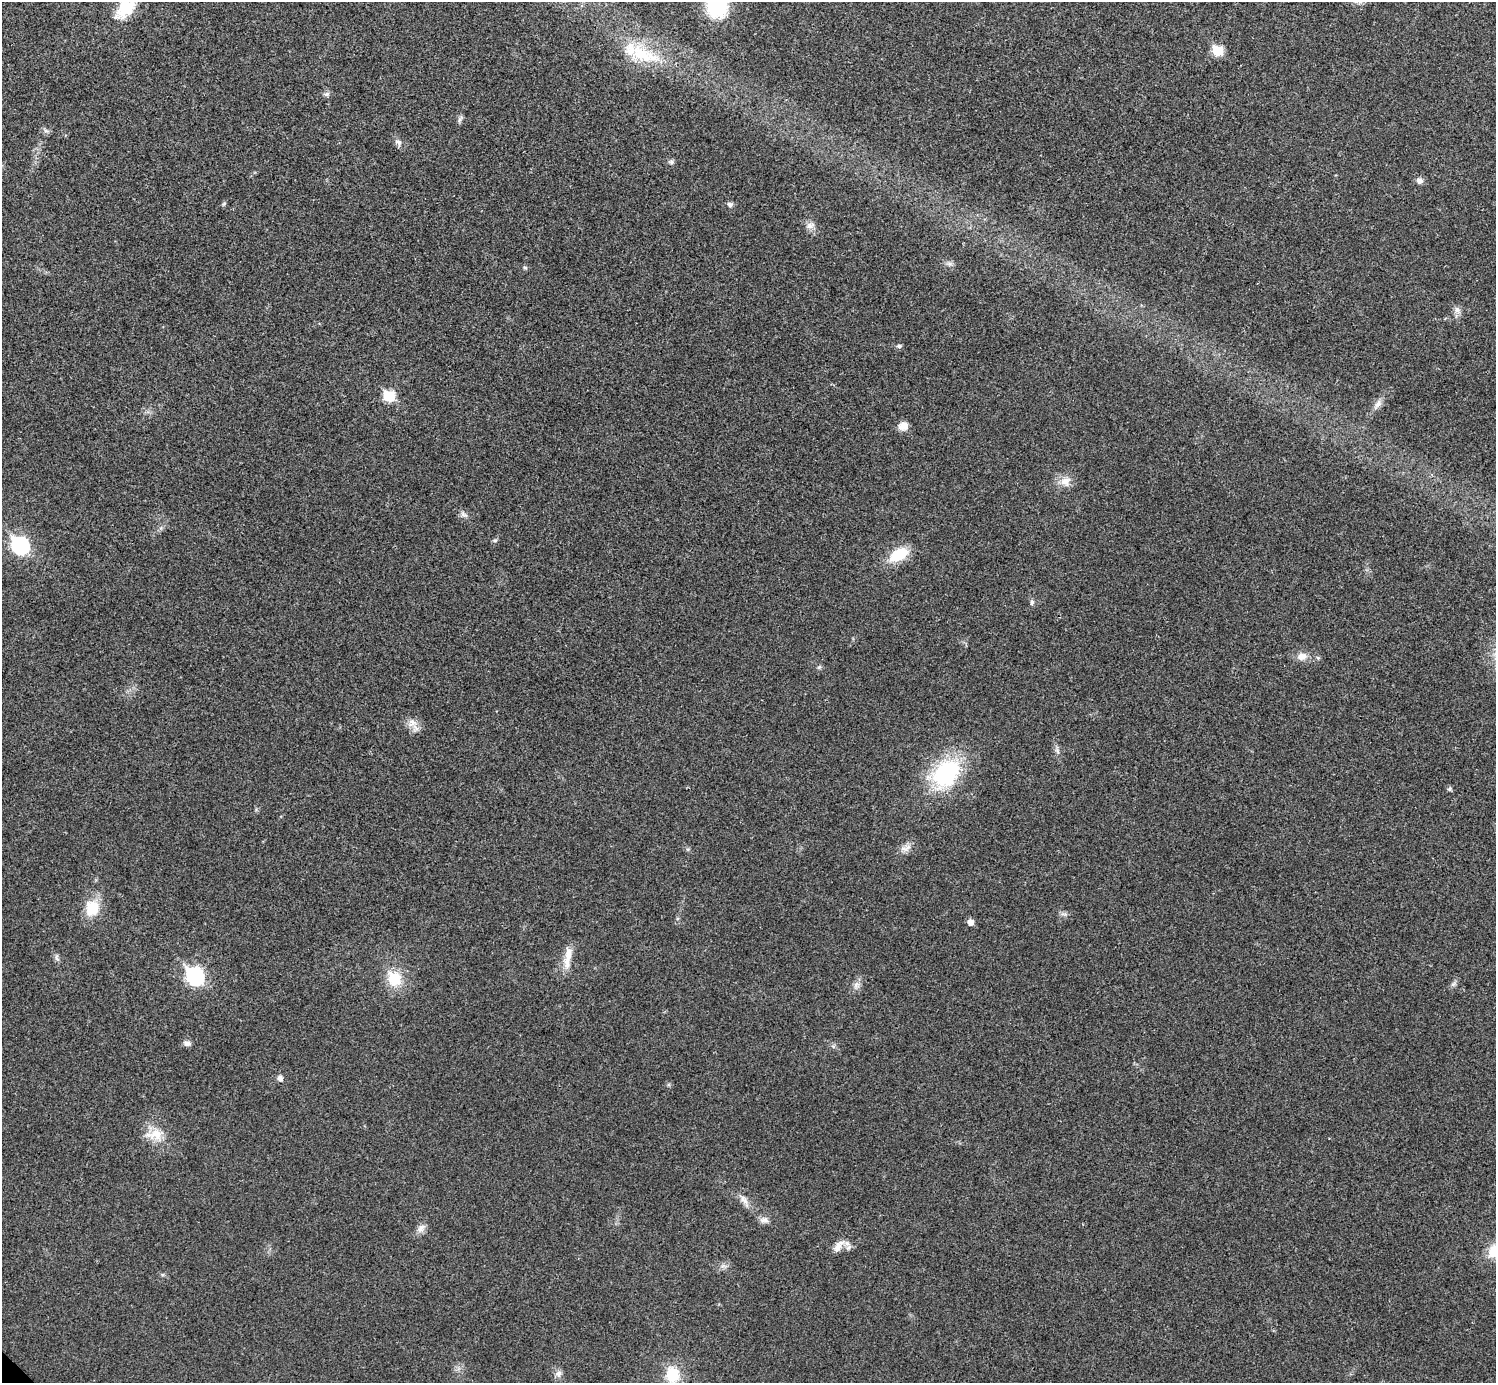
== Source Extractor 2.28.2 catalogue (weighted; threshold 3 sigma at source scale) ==
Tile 10 of 4 x 4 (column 2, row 3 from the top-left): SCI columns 1498-2991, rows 1541-2921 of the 5985 x 5985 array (HDU 1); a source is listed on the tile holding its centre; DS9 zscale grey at full resolution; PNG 1498 x 1385 px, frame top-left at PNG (2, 2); no overlay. Shown black and unused: <1% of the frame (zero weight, under 3 of 4 exposures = <1% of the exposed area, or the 3 px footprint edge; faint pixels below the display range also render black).
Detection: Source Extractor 2.28.2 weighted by HDU 2 'WHT'; one run over the whole footprint, this tile lists its part. Background 0.0219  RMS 0.0054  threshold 0.0245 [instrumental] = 3 sigma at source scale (4.5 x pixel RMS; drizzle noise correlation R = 1.50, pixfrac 1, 0.05/0.05 arcsec/px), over >= 5 px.
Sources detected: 51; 1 inside a brighter listed object's ellipse — not listed separately; the other 50 listed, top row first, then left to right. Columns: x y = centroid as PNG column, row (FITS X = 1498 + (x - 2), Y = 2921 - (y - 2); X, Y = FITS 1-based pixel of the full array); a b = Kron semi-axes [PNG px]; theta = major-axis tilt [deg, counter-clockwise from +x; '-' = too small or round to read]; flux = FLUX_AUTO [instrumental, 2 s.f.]
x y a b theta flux
717 6 25 21 -84 33
125 8 32 19 53 18
1218 51 6 6 - 25
641 54 32 22 -30 25
326 94 9 6 8 1.5
460 119 11 4 64 1.3
46 131 7 4 -18 1.2
398 142 11 6 -20 2.1
671 162 7 6 - 1.2
1419 180 9 8 - 2.4
224 204 7 3 37 0.7
730 204 8 6 -16 1.4
810 225 12 8 16 2.9
949 263 7 4 -19 1.4
525 268 6 3 -20 0.72
1457 310 8 8 - 2.4
899 346 7 5 -2 1.1
389 396 7 6 - 31
1378 404 13 8 53 3.1
903 426 12 10 10 4.1
1065 481 15 11 17 5.7
463 514 11 5 -22 1.8
495 540 6 4 1 0.77
20 545 9 7 -44 140
899 554 22 13 32 16
1032 602 8 5 83 1.2
1302 656 14 10 6 4.4
819 667 6 5 - 0.94
412 723 13 11 63 4.6
1057 751 7 5 -59 1.4
946 773 40 28 51 50
1449 789 6 5 - 1
906 848 17 8 14 3.5
92 908 22 19 80 13
970 922 6 6 - 3.4
56 958 9 6 -68 1.5
567 962 21 10 87 6.4
195 976 9 8 - 140
394 979 18 15 -66 16
1453 984 6 6 - 1.3
856 985 9 6 71 2.2
187 1043 9 7 -16 2.1
280 1078 6 6 - 2.4
155 1135 25 14 2 9.9
744 1200 16 7 -52 3.6
764 1220 11 8 6 2.7
421 1228 12 9 48 3
838 1246 20 9 51 4.8
558 1373 9 8 - 2.5
673 1374 18 15 -88 15
Isophote crosses this tile's border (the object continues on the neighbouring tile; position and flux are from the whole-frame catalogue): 2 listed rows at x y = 717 6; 125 8